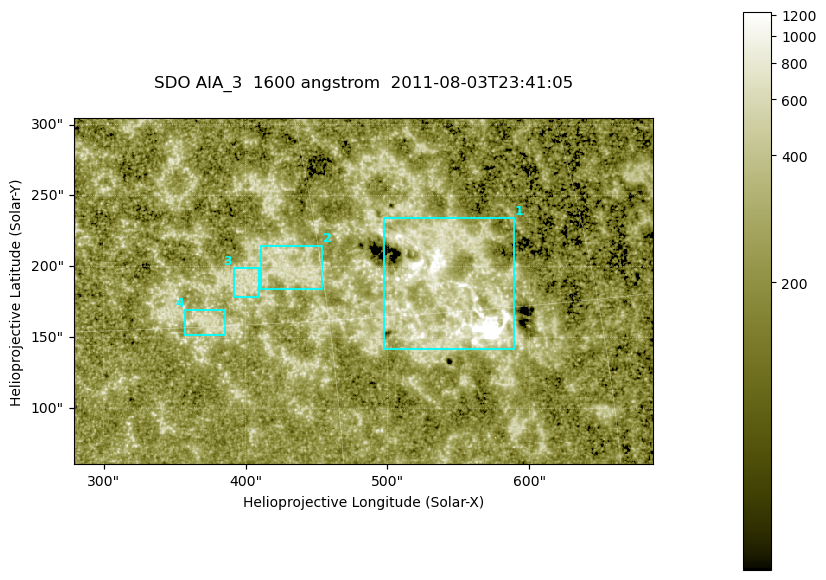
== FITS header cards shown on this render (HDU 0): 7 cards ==
TELESCOP= 'SDO     '           /
INSTRUME= 'AIA_3   '           /
WAVELNTH=                 1600 /
WAVEUNIT= 'angstrom'           /
DATE-OBS= '2011-08-03T23:41:05.120' /
CTYPE1  = 'HPLN-TAN'           /
CTYPE2  = 'HPLT-TAN'           /

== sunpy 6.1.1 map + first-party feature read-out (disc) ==
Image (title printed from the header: SDO AIA_3  1600 angstrom  2011-08-03T23:41:05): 670 x 401 px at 0.609 arcsec/px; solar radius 946 arcsec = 1552 px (partial field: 3.5% of the solar disc is inside the frame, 100% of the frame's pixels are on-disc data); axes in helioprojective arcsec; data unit not stated in the header (colour bar unlabelled)
Pointing: header CRPIX1/2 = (2047.81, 2050.03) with CRVAL1/2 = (0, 0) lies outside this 670 x 401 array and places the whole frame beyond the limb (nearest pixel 1.38 R_sun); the SolarSoft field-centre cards XCEN/YCEN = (482.9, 182.6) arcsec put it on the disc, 2011 arcsec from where CRPIX/CRVAL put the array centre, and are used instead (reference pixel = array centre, CRVAL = XCEN/YCEN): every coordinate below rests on XCEN/YCEN
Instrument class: DISC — disc imager (sunpy class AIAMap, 1600 A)
Bright regions (active regions / flare kernels): reference = the on-disc median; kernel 5 px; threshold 5 sigma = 322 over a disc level ~212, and >= 1.15x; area >= 268 px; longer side >= 5 px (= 3 arcsec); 4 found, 4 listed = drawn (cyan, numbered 1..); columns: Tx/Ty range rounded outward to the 2 arcsec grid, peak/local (2 s.f.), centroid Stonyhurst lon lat
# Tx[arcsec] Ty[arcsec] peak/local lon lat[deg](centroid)
1 496..590 140..234 21 +37 +16
2 410..454 184..216 3.6 +28 +17
3 390..410 178..200 3.3 +26 +17
4 356..386 150..170 3.3 +24 +15